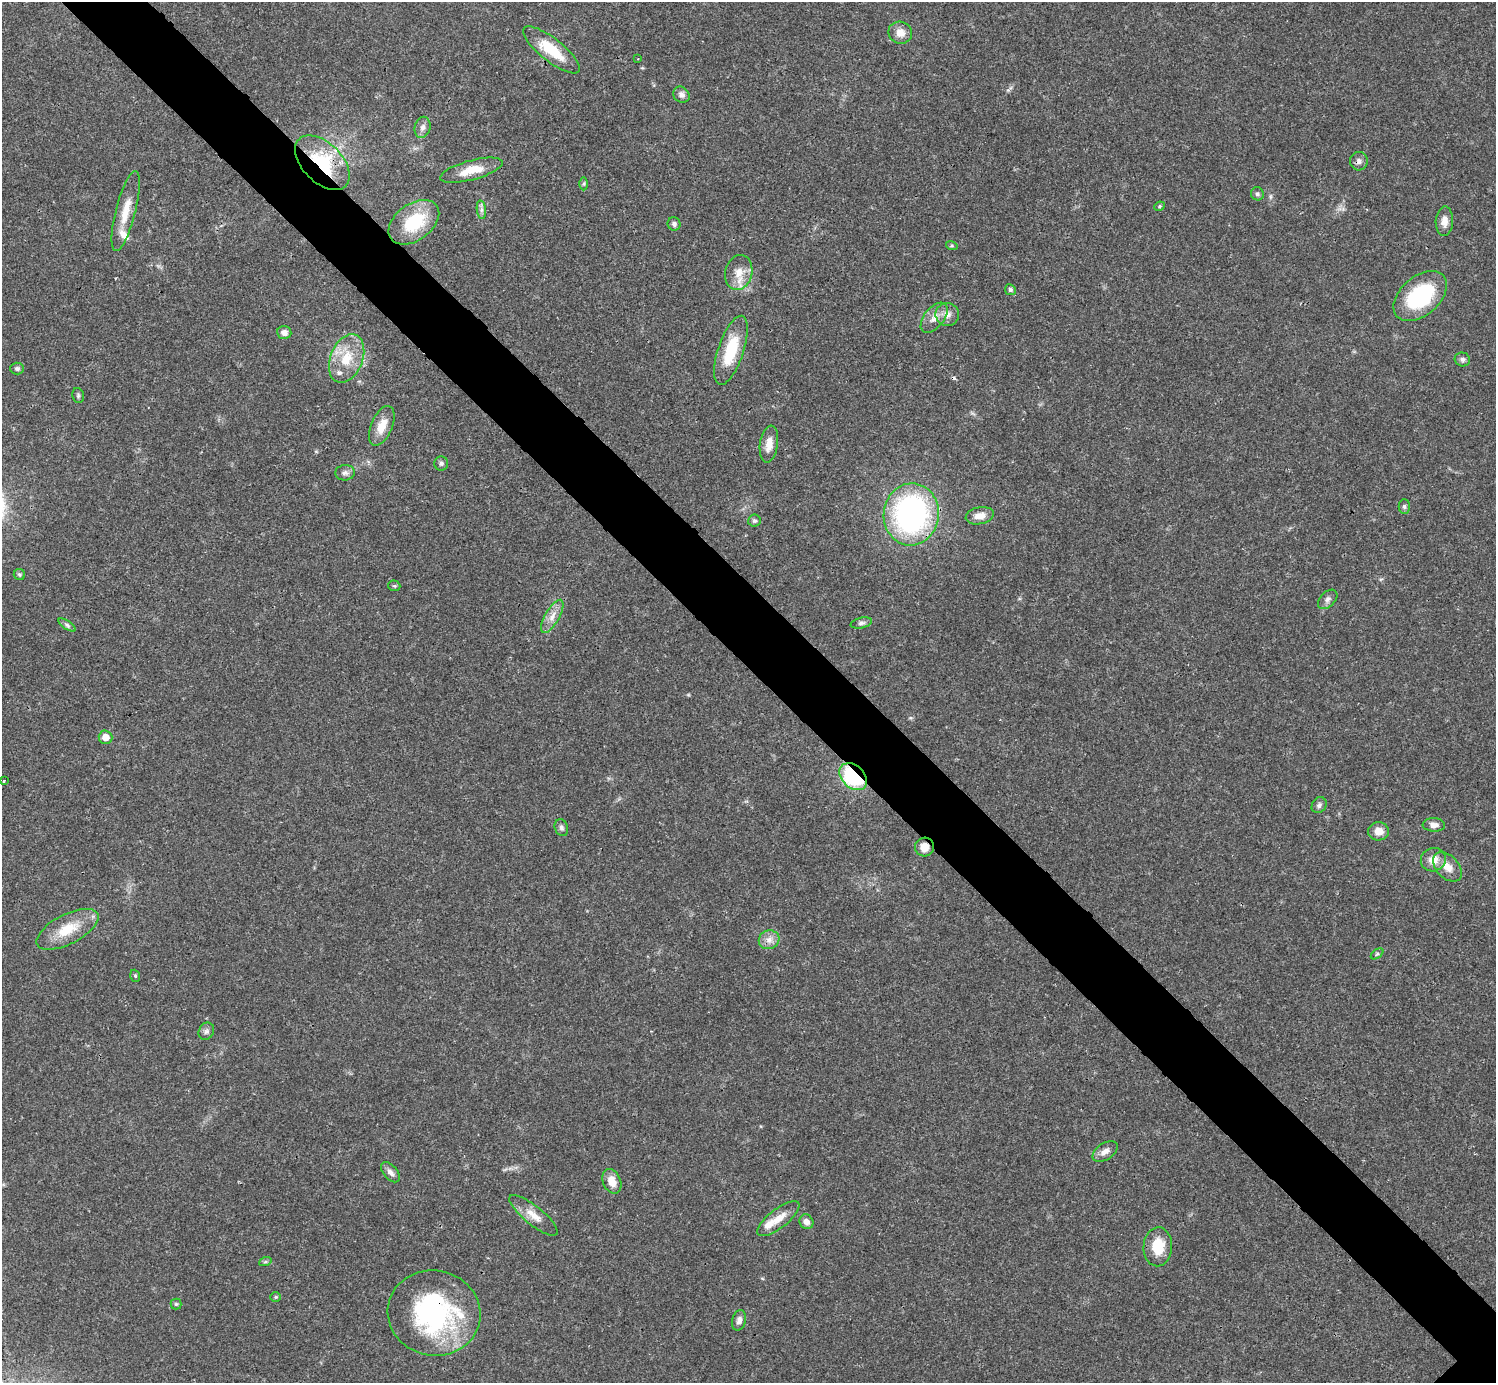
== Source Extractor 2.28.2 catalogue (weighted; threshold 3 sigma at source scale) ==
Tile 11 of 4 x 4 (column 3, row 3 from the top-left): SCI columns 2989-4482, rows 1540-2920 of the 5984 x 5984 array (HDU 1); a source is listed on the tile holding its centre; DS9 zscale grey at full resolution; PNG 1498 x 1385 px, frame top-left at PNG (2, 2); each listed source drawn as its Kron ellipse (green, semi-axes under 4 px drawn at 4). Shown black and unused: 6% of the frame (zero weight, under 3 of 4 exposures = <1% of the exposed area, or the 3 px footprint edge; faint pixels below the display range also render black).
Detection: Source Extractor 2.28.2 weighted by HDU 2 'WHT'; one run over the whole footprint, this tile lists its part. Background 0.021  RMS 0.0022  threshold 0.00997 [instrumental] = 3 sigma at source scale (4.5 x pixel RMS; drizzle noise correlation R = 1.50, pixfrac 1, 0.05/0.05 arcsec/px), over >= 5 px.
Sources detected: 73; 1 cosmic-ray / hot-pixel residue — neither listed nor drawn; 3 inside a brighter listed object's ellipse — not listed separately; the other 69 listed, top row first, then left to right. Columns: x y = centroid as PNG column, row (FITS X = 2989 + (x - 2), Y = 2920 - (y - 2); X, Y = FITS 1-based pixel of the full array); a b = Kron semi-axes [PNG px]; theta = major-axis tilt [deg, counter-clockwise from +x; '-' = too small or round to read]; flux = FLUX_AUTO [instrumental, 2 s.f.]
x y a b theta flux
900 33 12 11 - 2.3
551 50 35 11 -38 7.4
638 59 3 2 - 0.18
681 95 9 7 -39 1.1
423 127 10 7 76 1
1359 161 9 9 - 0.95
322 163 33 20 -45 16
471 170 32 9 15 4.6
584 184 6 4 89 0.33
1257 194 6 6 - 0.52
1159 206 5 4 - 0.32
481 210 9 4 -83 0.74
126 211 41 10 76 4.6
1444 221 14 8 86 1.8
414 222 28 18 36 11
674 224 7 6 - 0.66
952 246 6 4 -18 0.28
739 273 18 13 75 3.3
1010 290 5 5 - 0.53
1420 296 31 19 41 18
947 314 12 11 - 1.8
934 318 18 10 52 2.3
284 332 7 6 - 1.1
731 350 36 12 71 9.4
347 358 25 16 68 6.5
1462 359 7 7 - 0.66
17 369 7 6 - 0.53
78 395 8 5 -77 0.45
382 426 21 10 67 3.3
769 444 18 9 81 2.4
441 463 7 7 - 0.57
345 473 10 7 4 0.88
1404 506 7 5 90 0.47
911 514 31 27 83 57
980 516 14 8 11 2.2
754 521 6 6 - 0.47
19 575 6 5 - 0.38
394 586 6 5 - 0.33
1328 599 11 7 45 0.95
552 616 19 7 60 2.1
861 623 11 5 12 0.68
67 625 10 4 -33 0.52
105 737 7 6 - 2.2
853 777 16 11 -42 18
4 780 3 3 - 0.83
1319 805 8 7 - 0.71
1434 825 11 7 -2 1.3
561 828 9 6 -69 0.63
1379 831 10 9 - 2.3
925 847 9 9 - 2.2
1433 860 12 11 - 2.6
1447 867 17 11 -46 2.6
67 929 34 15 27 6.6
769 940 10 9 - 1.6
1377 954 7 4 37 0.31
135 976 6 4 -70 0.3
206 1031 9 7 61 0.7
1105 1151 14 8 33 1.5
390 1172 12 6 -49 1.2
612 1181 13 9 -68 2.7
533 1215 30 9 -39 3.1
778 1219 26 9 38 3.2
806 1222 8 6 -55 1.3
1158 1247 19 14 87 5.9
265 1262 6 4 18 0.35
276 1297 5 4 - 0.3
176 1304 5 5 - 0.32
434 1313 46 42 -11 40
739 1320 10 7 75 1
Overlapping masked pixels (flux is a lower limit): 4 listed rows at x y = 322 163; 853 777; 925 847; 434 1313